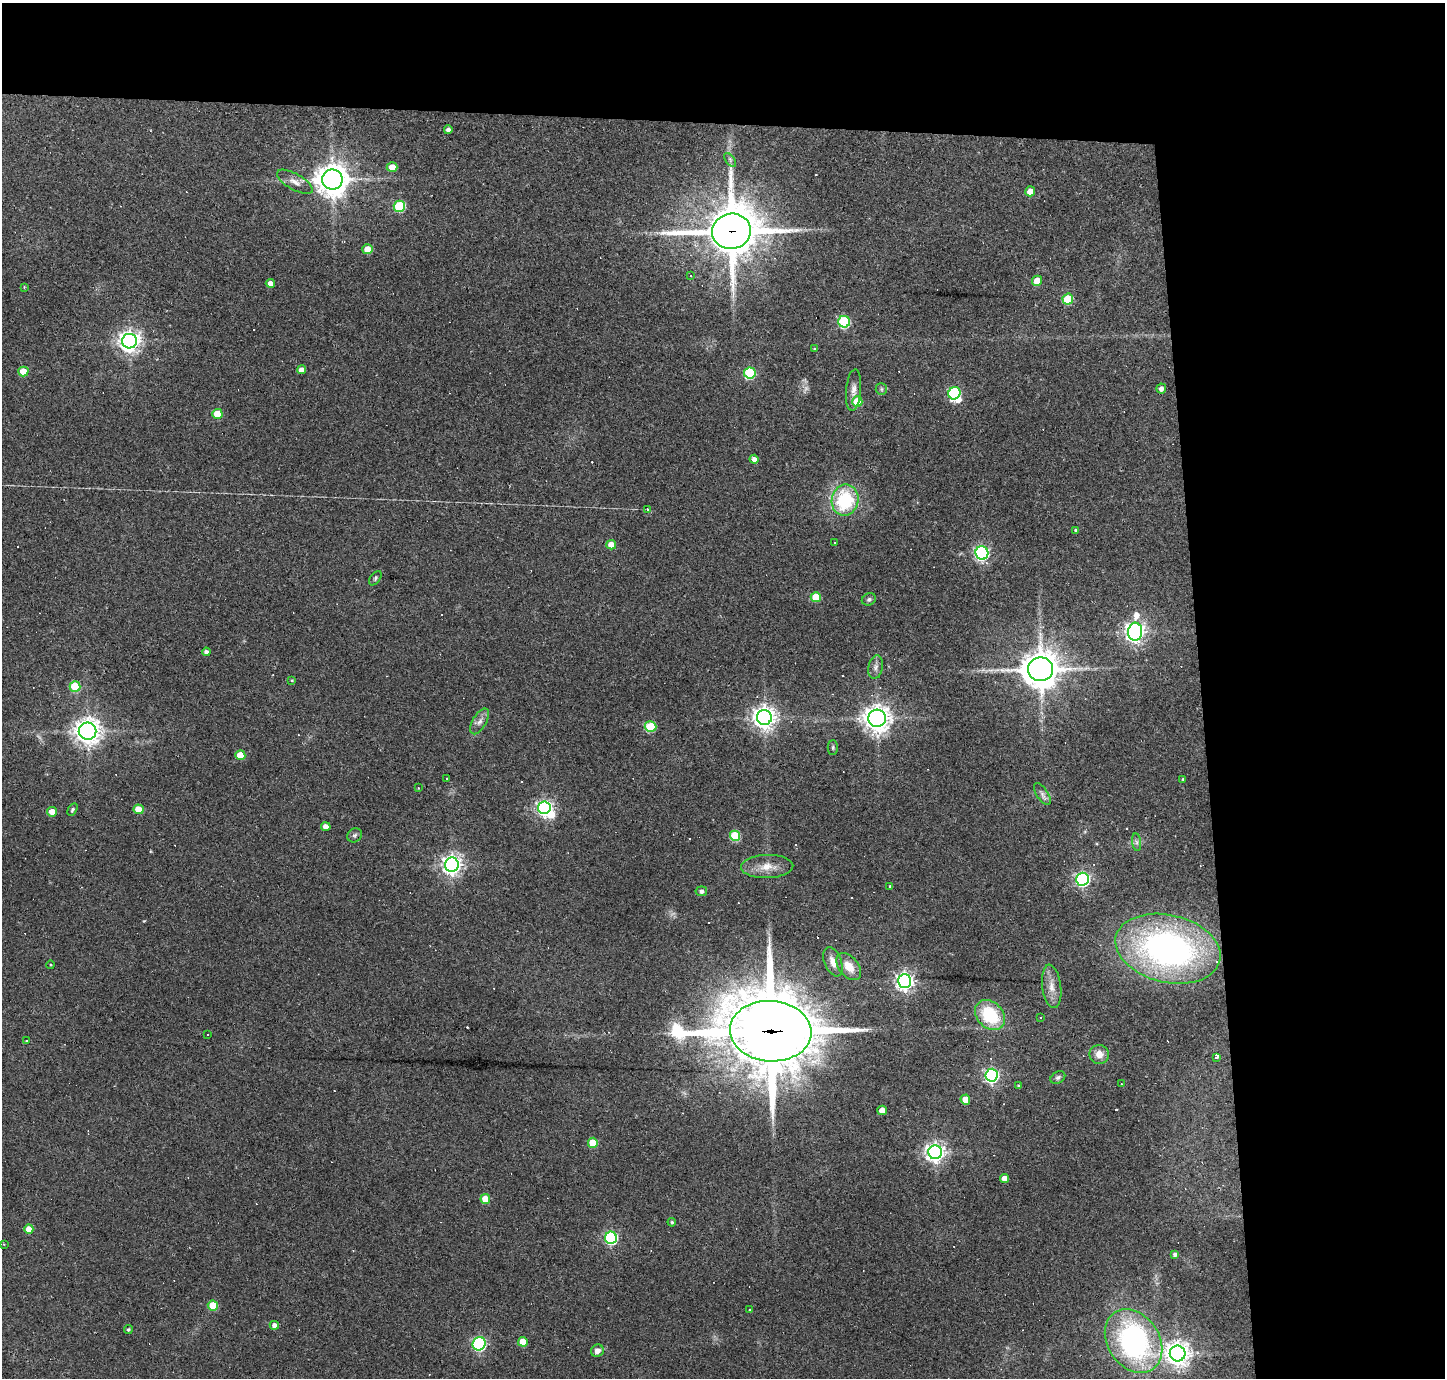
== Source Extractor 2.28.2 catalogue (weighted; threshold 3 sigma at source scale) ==
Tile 3 of 3 x 3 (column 3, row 1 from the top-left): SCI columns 2886-4328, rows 2842-4217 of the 4328 x 4305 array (HDU 1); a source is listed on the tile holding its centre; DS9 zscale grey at full resolution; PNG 1447 x 1380 px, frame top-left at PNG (2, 3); each listed source drawn as its Kron ellipse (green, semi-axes under 4 px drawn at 4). Shown black and unused: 24% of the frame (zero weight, under 2 of 3 exposures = <1% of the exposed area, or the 3 px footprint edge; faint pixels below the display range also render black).
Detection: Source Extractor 2.28.2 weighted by HDU 2 'WHT'; one run over the whole footprint, this tile lists its part. Background 0.085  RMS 0.0059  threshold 0.0266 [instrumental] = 3 sigma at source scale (4.5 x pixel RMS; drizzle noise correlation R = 1.50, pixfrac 1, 0.05/0.05 arcsec/px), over >= 5 px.
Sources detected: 134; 2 too faint to see at this stretch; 2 inside a brighter object's white glare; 26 cosmic-ray / hot-pixel residue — neither listed nor drawn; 1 inside a brighter listed object's ellipse — not listed separately; the other 103 listed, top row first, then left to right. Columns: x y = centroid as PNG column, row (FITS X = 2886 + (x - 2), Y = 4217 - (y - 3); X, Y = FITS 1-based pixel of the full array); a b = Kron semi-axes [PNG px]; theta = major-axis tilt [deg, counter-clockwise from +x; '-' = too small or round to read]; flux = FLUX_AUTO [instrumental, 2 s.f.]
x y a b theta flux
448 130 4 4 - 2.4
730 160 8 4 -53 1.3
392 167 5 5 - 8.6
332 179 10 10 - 950
295 182 20 8 -29 4.7
1030 191 5 5 - 8.3
399 206 6 5 - 41
731 231 19 17 11 2900
368 249 5 5 - 9.7
691 276 4 3 - 0.49
1037 281 5 4 - 11
270 283 4 4 - 4.6
24 287 3 2 - 0.57
1068 299 5 5 - 23
844 322 6 6 - 53
129 341 7 7 - 380
814 349 4 3 - 0.83
301 370 4 4 - 3.8
23 371 5 5 - 13
750 373 5 5 - 52
1161 388 5 4 - 2.7
881 389 6 5 - 1.1
854 390 21 7 85 4.3
954 393 6 6 - 62
857 402 5 5 - 20
217 414 5 5 - 15
754 459 4 4 - 3.1
845 500 15 13 81 40
648 510 3 3 - 1.3
1076 530 4 3 - 0.98
834 543 3 3 - 1.6
611 545 5 4 - 7.3
982 553 7 6 - 140
375 578 8 5 55 1.1
816 597 5 5 - 16
869 599 7 6 - 1.4
1135 632 9 7 84 370
206 652 4 4 - 2
876 667 12 7 81 2.6
1041 669 12 12 - 1400
292 680 4 3 - 0.52
75 686 5 5 - 28
764 717 7 7 - 470
877 718 9 8 - 610
480 721 14 7 59 3.6
650 727 6 5 - 36
88 731 9 8 - 580
833 747 7 5 90 1
240 755 5 5 - 14
446 778 3 2 - 0.6
1183 779 3 2 - 0.48
418 788 4 3 - 0.45
1042 794 12 5 -56 2.4
544 808 6 6 - 180
138 809 5 5 - 11
72 810 7 4 59 1.3
52 812 5 4 - 7.5
326 827 5 4 - 4.3
355 835 8 6 40 1.6
735 836 5 5 - 32
1137 842 9 4 -82 1.4
452 865 7 7 - 320
767 867 26 11 2 9
1082 879 6 6 - 140
890 886 3 3 - 0.67
701 891 6 5 - 2.1
1168 949 53 34 -13 210
833 962 15 8 -68 5.4
51 965 4 3 - 0.48
849 966 15 9 -51 8.3
905 981 7 6 - 260
1052 986 22 9 -83 6.8
990 1015 17 13 -45 32
1040 1017 3 3 - 1.2
771 1031 41 30 -4 5700
208 1034 3 2 - 0.7
27 1041 3 3 - 2.8
1099 1054 10 9 - 5.7
1216 1057 3 3 - 4.5
991 1075 6 6 - 150
1058 1077 8 5 31 1.4
1121 1084 3 2 - 0.38
1019 1086 4 3 - 0.92
965 1100 5 5 - 8
882 1110 5 4 - 6.9
593 1143 5 5 - 16
935 1152 7 7 - 320
1004 1178 4 4 - 5.8
485 1199 5 5 - 13
672 1222 4 4 - 0.91
29 1229 5 4 - 6.4
611 1238 6 6 - 91
4 1244 2 2 - 0.5
1175 1254 4 4 - 2.1
213 1305 5 5 - 16
750 1310 3 3 - 0.92
274 1325 4 4 - 3
128 1330 4 4 - 1
1133 1341 34 26 -56 130
523 1342 5 4 - 9.3
479 1344 7 6 - 110
597 1351 6 6 - 3.2
1178 1353 8 8 - 550
Overlapping masked pixels (flux is a lower limit): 2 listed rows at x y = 731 231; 771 1031